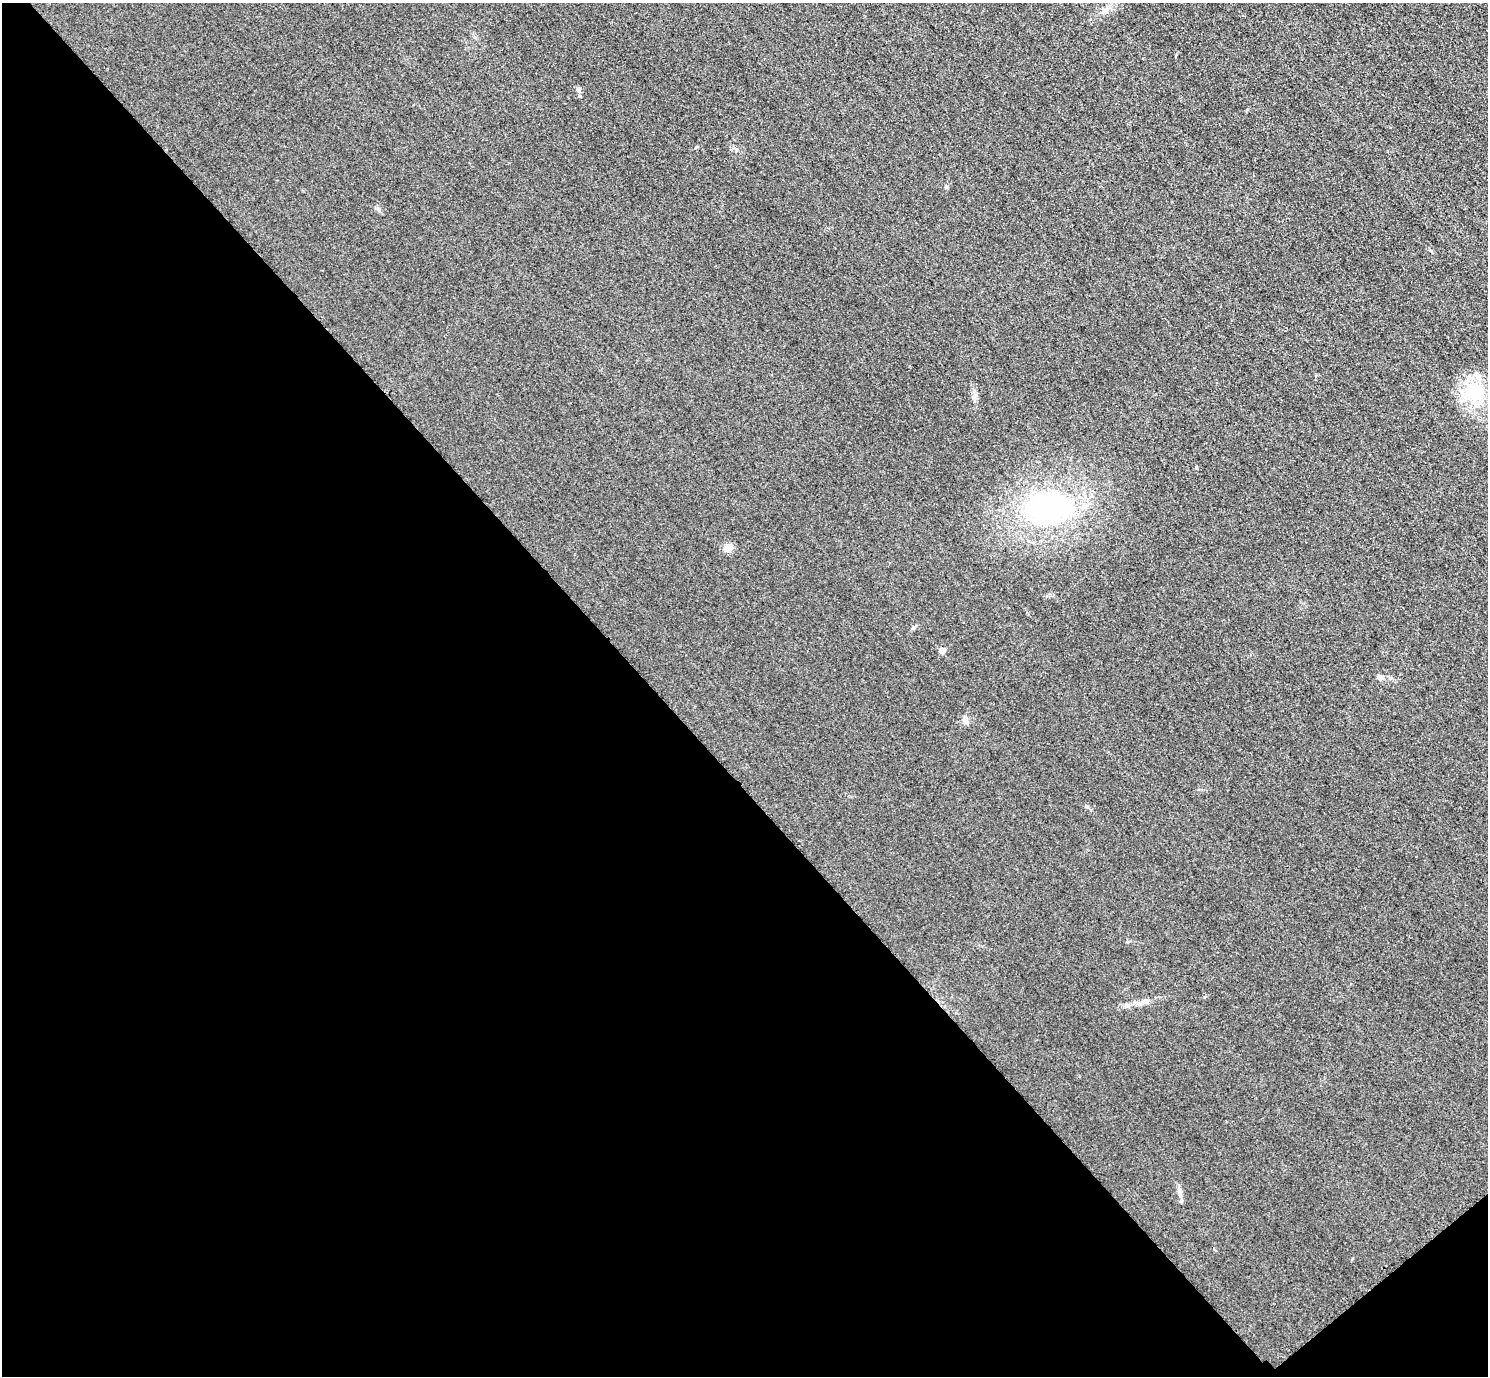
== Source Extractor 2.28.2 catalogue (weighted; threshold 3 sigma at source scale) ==
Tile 14 of 4 x 4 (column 2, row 4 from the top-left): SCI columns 1518-3003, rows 184-1557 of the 6005 x 6003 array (HDU 1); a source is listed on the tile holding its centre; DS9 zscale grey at full resolution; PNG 1490 x 1378 px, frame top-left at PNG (2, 3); no overlay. Shown black and unused: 45% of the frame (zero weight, under 3 of 4 exposures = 3% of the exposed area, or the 3 px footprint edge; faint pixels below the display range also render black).
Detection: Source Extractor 2.28.2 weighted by HDU 2 'WHT'; one run over the whole footprint, this tile lists its part. Background 0.0522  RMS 0.016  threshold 0.0729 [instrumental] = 3 sigma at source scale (4.5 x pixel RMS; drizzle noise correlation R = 1.50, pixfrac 1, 0.05/0.05 arcsec/px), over >= 5 px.
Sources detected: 11; all 11 listed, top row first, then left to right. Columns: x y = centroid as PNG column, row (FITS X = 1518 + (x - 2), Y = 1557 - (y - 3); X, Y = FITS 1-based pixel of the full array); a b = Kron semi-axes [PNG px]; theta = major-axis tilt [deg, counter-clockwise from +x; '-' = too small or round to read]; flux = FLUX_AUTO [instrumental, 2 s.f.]
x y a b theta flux
578 89 6 4 -1 2.5
378 210 7 5 -68 3.4
1475 392 33 24 -17 79
1047 508 45 29 4 300
728 548 12 10 51 10
913 628 5 5 - 2
942 650 5 5 - 14
1379 677 8 6 -25 4.3
965 720 9 7 -86 6.1
1146 1001 7 5 -44 3.5
1179 1191 12 5 -73 5.9
Unlisted compact peaks at least as high as the median listed source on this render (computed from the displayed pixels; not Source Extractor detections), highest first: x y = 1086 806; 1196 468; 946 187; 1431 251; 696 147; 1247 110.